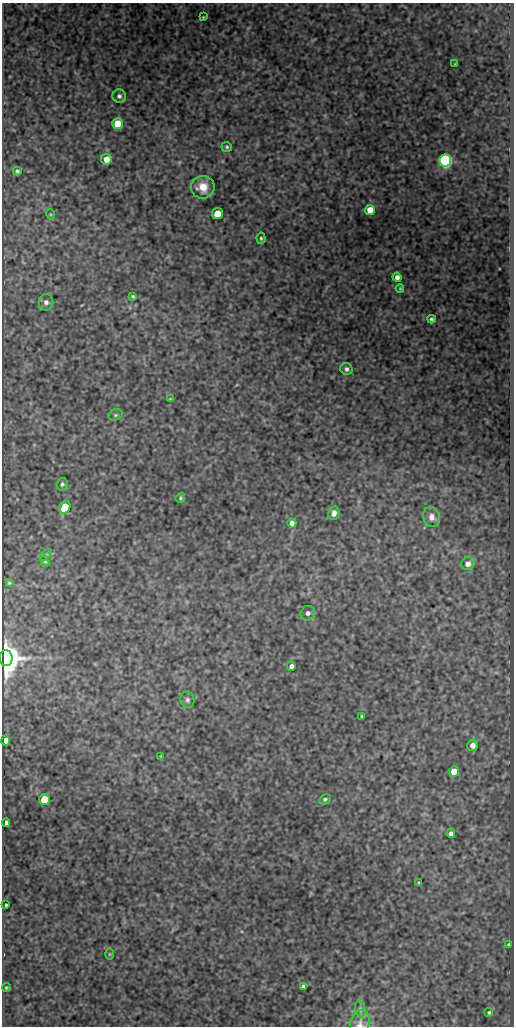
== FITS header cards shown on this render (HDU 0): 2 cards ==
NAXIS1  =                  512
NAXIS2  =                 1024

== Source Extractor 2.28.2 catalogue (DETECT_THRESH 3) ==
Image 512 x 1024 px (HDU 0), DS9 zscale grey, 1 PNG px = 1 image px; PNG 516 x 1028 px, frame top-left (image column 1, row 1024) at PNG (2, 3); each listed source drawn as its Kron ellipse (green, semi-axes under 4 px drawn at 4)
Background 323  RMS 0.8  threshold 2.39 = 3 sigma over >= 5 px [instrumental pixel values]
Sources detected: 53; all 53 listed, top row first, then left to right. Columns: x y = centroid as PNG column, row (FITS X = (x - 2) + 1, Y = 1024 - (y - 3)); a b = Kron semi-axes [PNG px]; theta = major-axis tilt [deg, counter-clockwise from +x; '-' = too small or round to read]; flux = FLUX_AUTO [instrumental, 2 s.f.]
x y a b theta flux
203 17 3 2 - 46
455 64 3 2 - 42
119 96 6 6 - 160
118 124 5 5 - 1200
227 147 5 5 - 90
106 159 5 5 - 670
445 161 6 6 - 17000
17 171 4 3 - 110
203 187 12 11 - 890
370 210 5 5 - 850
50 214 5 3 - 51
217 214 5 5 - 1000
261 238 6 4 -86 91
397 277 4 4 - 230
400 288 4 3 - 57
133 296 4 3 - 78
46 302 8 7 - 210
432 319 4 4 - 110
346 369 6 5 - 160
170 399 4 3 - 48
115 415 7 5 16 100
62 484 6 5 - 120
180 498 5 4 - 81
65 507 7 5 62 1300
334 513 7 5 79 240
432 517 10 8 -70 360
292 523 4 4 - 280
46 555 7 4 46 83
45 561 5 4 - 74
468 564 7 6 - 350
9 583 3 3 - 66
308 613 7 7 - 210
6 658 8 6 -88 100000
291 666 4 4 - 220
187 700 8 7 - 160
362 716 4 3 - 83
6 740 5 4 - 780
473 745 6 5 - 370
161 756 4 3 - 42
454 771 5 5 - 700
325 799 6 4 28 110
44 800 5 5 - 2100
6 823 4 3 - 170
451 833 5 4 - 170
419 883 4 4 - 61
6 905 3 3 - 73
508 944 4 3 - 61
109 954 6 4 89 58
303 986 4 4 - 120
6 987 4 4 - 69
360 1009 8 5 -80 130
489 1012 4 4 - 80
360 1024 14 9 77 360
At the frame edge (FLAGS 8, measured only in part): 1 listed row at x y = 360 1024